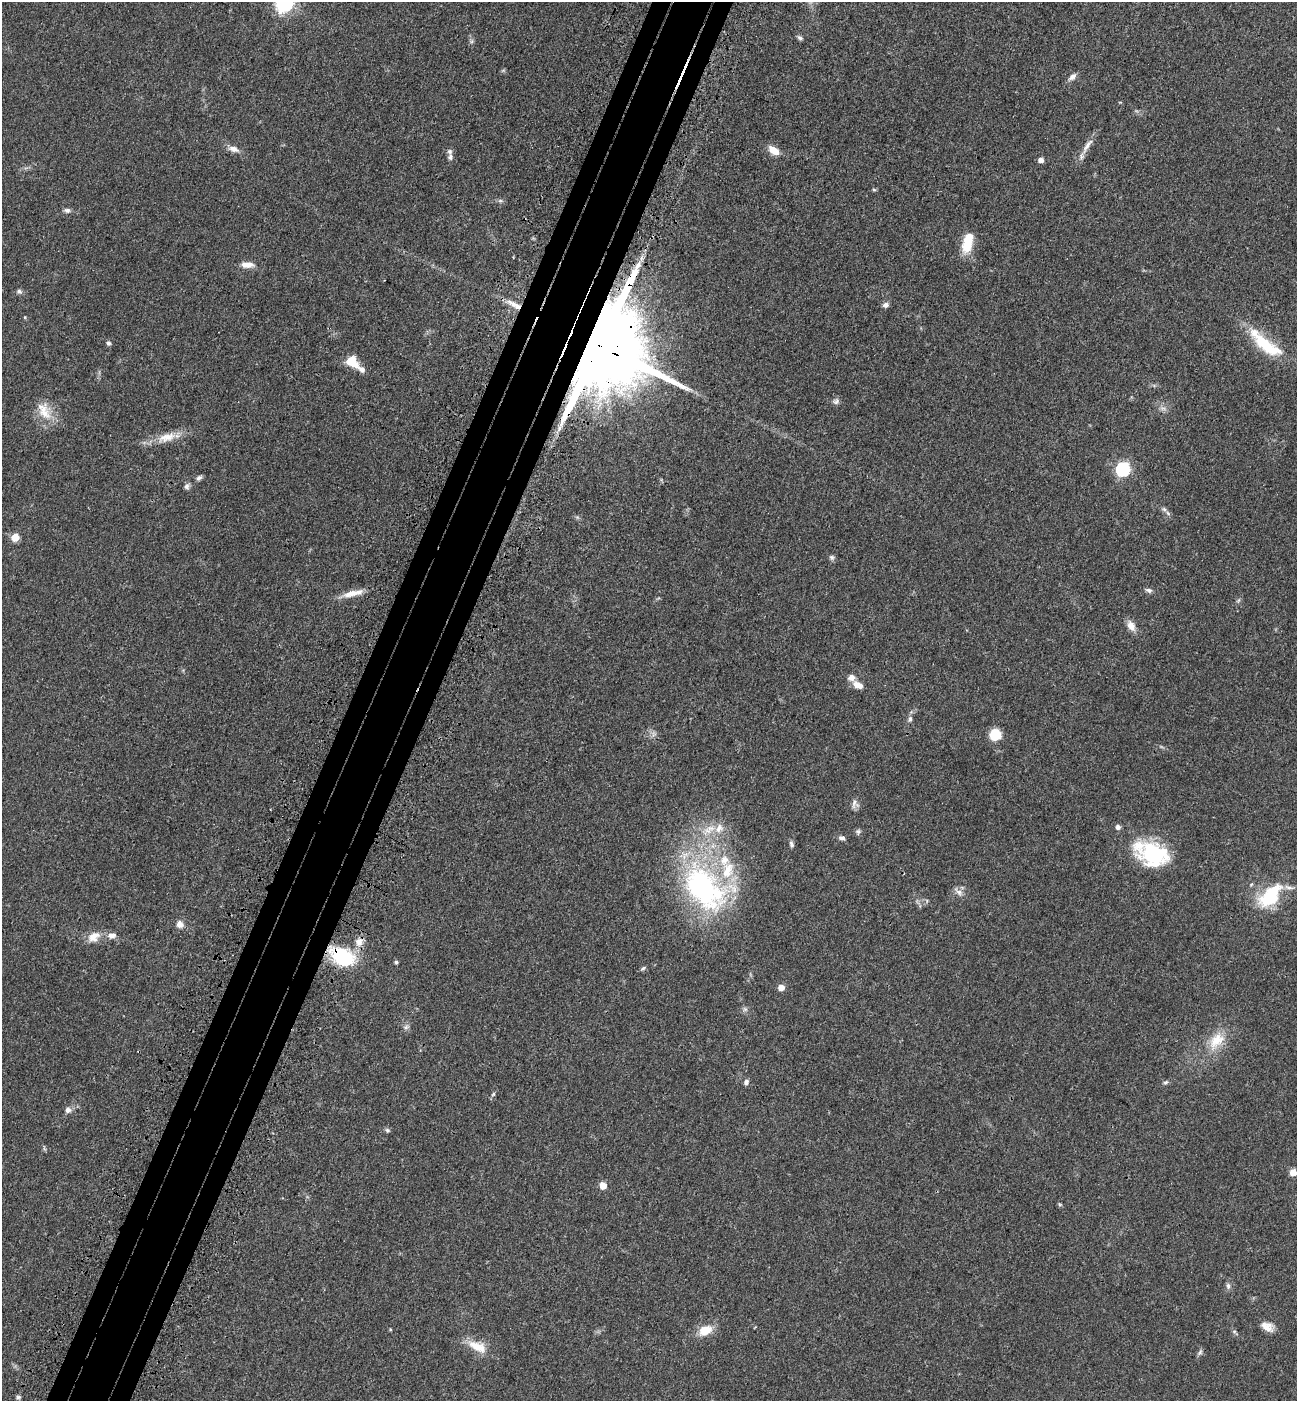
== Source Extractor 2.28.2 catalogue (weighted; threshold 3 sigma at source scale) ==
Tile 7 of 4 x 4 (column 3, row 2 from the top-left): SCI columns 2822-4116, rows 2882-4280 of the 5774 x 5764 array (HDU 1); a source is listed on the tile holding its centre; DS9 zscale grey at full resolution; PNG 1299 x 1403 px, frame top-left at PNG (2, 2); no overlay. Shown black and unused: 6% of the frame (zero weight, under 3 of 4 exposures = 6% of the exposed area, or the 3 px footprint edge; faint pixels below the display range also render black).
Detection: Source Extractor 2.28.2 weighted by HDU 2 'WHT'; one run over the whole footprint, this tile lists its part. Background 0.0449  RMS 0.0053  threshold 0.0239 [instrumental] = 3 sigma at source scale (4.5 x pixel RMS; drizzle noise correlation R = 1.50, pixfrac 1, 0.05/0.05 arcsec/px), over >= 5 px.
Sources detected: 89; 1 too faint to see at this stretch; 1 long thin detection or spike segment (spike, bleed or trail) — not listed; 9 inside a brighter listed object's ellipse — not listed separately; the other 78 listed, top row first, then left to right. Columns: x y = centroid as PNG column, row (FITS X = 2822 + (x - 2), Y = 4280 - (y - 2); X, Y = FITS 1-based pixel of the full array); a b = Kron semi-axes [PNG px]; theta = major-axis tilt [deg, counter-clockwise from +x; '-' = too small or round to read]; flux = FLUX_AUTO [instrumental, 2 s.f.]
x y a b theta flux
285 3 7 7 - 210
800 38 7 5 -42 1.2
472 41 7 4 89 1.1
1072 77 12 7 39 2.4
1087 146 29 7 58 5.2
234 149 15 7 -17 3.6
774 150 15 8 -33 6
450 157 8 7 - 1.8
1041 160 5 5 - 3.1
874 190 5 5 - 0.67
500 200 7 4 0 1
67 210 9 6 -7 1.7
967 243 23 10 76 15
641 258 9 4 82 1.7
247 265 17 8 -2 4.6
19 291 7 6 - 1.4
886 305 8 6 11 1.9
25 317 5 3 - 0.41
108 343 6 6 - 1.1
1265 344 54 16 -40 25
600 346 24 20 -31 16000
352 362 16 10 -38 10
836 401 9 8 - 1.7
44 411 28 17 -64 11
167 437 28 12 16 9.8
1123 469 6 6 - 95
199 478 7 5 31 1.6
187 486 8 6 53 1.7
1168 513 7 5 -45 1.2
577 517 7 4 -18 0.87
15 537 5 5 - 14
832 557 8 6 4 1.2
1149 590 10 6 -16 1.6
352 593 32 7 14 7.1
1238 600 7 4 45 0.94
1131 626 15 9 -61 4.2
858 685 13 8 -25 4.7
910 719 9 6 75 1.7
654 734 9 6 -85 1.8
995 735 9 8 - 18
855 804 12 9 -81 2.4
1118 827 5 5 - 2.1
708 830 24 12 31 11
858 832 8 7 - 1.2
842 838 8 6 -6 1.6
791 844 9 5 -75 1.4
1154 854 33 25 -15 44
1251 884 6 5 - 0.82
702 887 74 46 -54 120
958 892 16 6 -44 2.7
1270 896 32 17 47 32
180 924 9 9 - 3.5
112 935 12 8 6 3.4
94 937 19 12 33 6.7
359 942 12 10 73 5
343 957 30 18 -28 34
396 962 4 4 - 1.1
643 968 8 4 32 0.99
781 987 5 5 - 5.2
745 1009 7 6 - 1.3
406 1027 9 7 26 1.7
1216 1041 30 18 51 15
746 1082 8 6 65 1.7
1166 1082 7 5 31 1.1
493 1094 6 5 - 0.92
68 1110 10 8 12 2.3
387 1130 7 6 - 1
1293 1172 5 5 - 9.3
603 1185 5 5 - 8.2
1060 1204 6 4 -29 0.71
1228 1286 8 7 - 1.7
1267 1327 15 10 -25 5
390 1329 5 3 - 0.42
705 1330 17 11 27 9.2
1234 1331 6 4 1 0.77
477 1346 27 12 -23 11
1200 1352 10 5 59 1.3
18 1397 6 4 -1 1
Overlapping masked pixels (flux is a lower limit): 2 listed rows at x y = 600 346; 343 957
Isophote crosses this tile's border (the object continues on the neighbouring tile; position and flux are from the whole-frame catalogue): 2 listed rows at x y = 285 3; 1293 1172